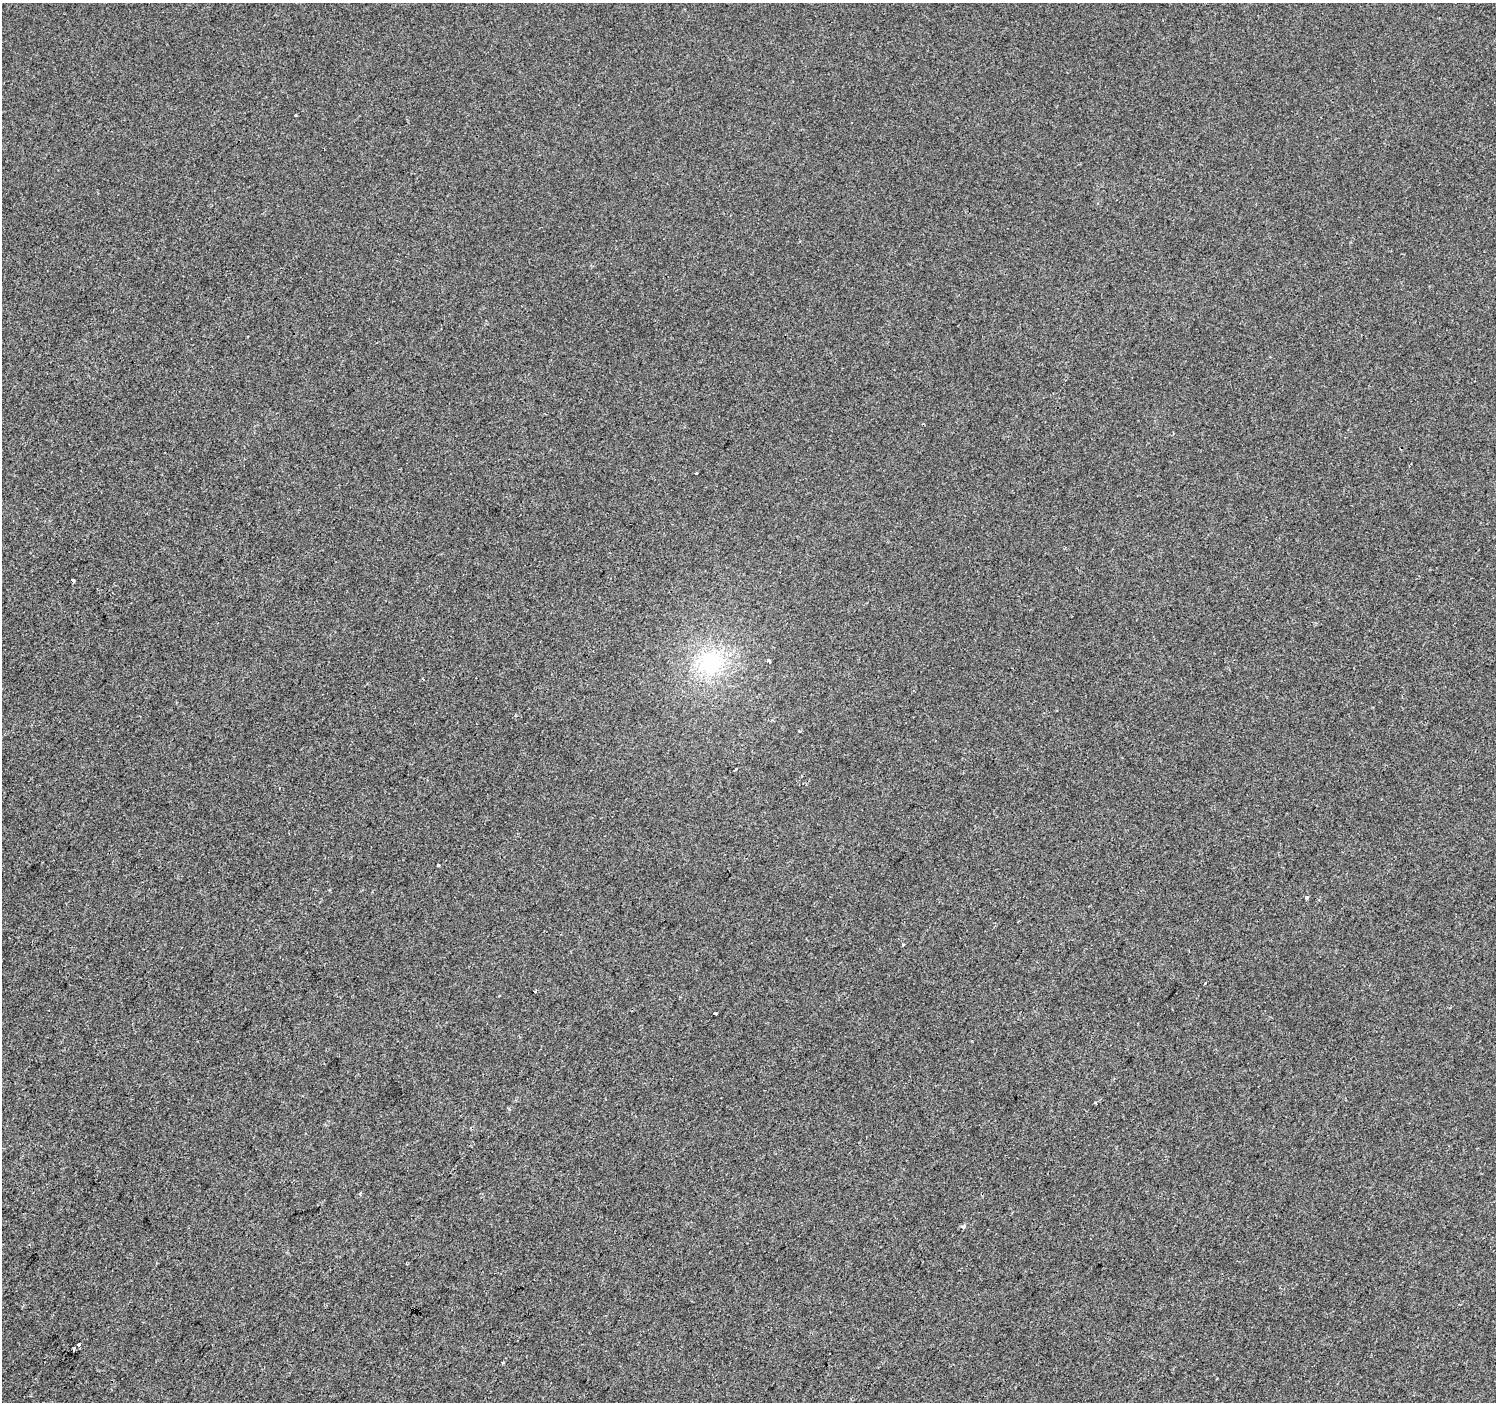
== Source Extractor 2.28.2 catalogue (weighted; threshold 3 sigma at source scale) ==
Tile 7 of 4 x 4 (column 3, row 2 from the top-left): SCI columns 2995-4488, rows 3042-4441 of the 5982 x 6017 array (HDU 1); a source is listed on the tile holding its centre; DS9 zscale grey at full resolution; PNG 1498 x 1404 px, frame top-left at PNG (2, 3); no overlay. Shown black and unused: <1% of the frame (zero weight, under 2 of 3 exposures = <1% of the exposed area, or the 3 px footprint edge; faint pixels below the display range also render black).
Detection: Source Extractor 2.28.2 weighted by HDU 2 'WHT'; one run over the whole footprint, this tile lists its part. Background -7.52e-04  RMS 0.0042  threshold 0.0187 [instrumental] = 3 sigma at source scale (4.5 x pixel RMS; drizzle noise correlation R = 1.50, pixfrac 1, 0.0396/0.0396 arcsec/px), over >= 5 px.
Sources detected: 15; all 15 listed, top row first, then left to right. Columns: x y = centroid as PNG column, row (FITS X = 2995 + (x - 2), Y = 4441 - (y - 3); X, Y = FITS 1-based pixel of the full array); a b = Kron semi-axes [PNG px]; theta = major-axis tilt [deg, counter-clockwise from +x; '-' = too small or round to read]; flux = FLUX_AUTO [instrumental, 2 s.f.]
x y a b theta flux
296 115 2 2 - 0.41
73 580 3 3 - 1.5
768 660 3 3 - 3.9
711 663 34 30 42 33
735 769 3 3 - 1.5
438 865 3 3 - 1.3
1307 897 3 3 - 1.8
903 944 3 3 - 0.81
1205 983 3 2 - 0.64
534 991 3 3 - 0.66
715 1013 3 3 - 0.86
963 1226 4 4 - 1.2
78 1344 4 4 - 4.4
74 1348 3 2 - 0.76
503 1363 3 2 - 0.54